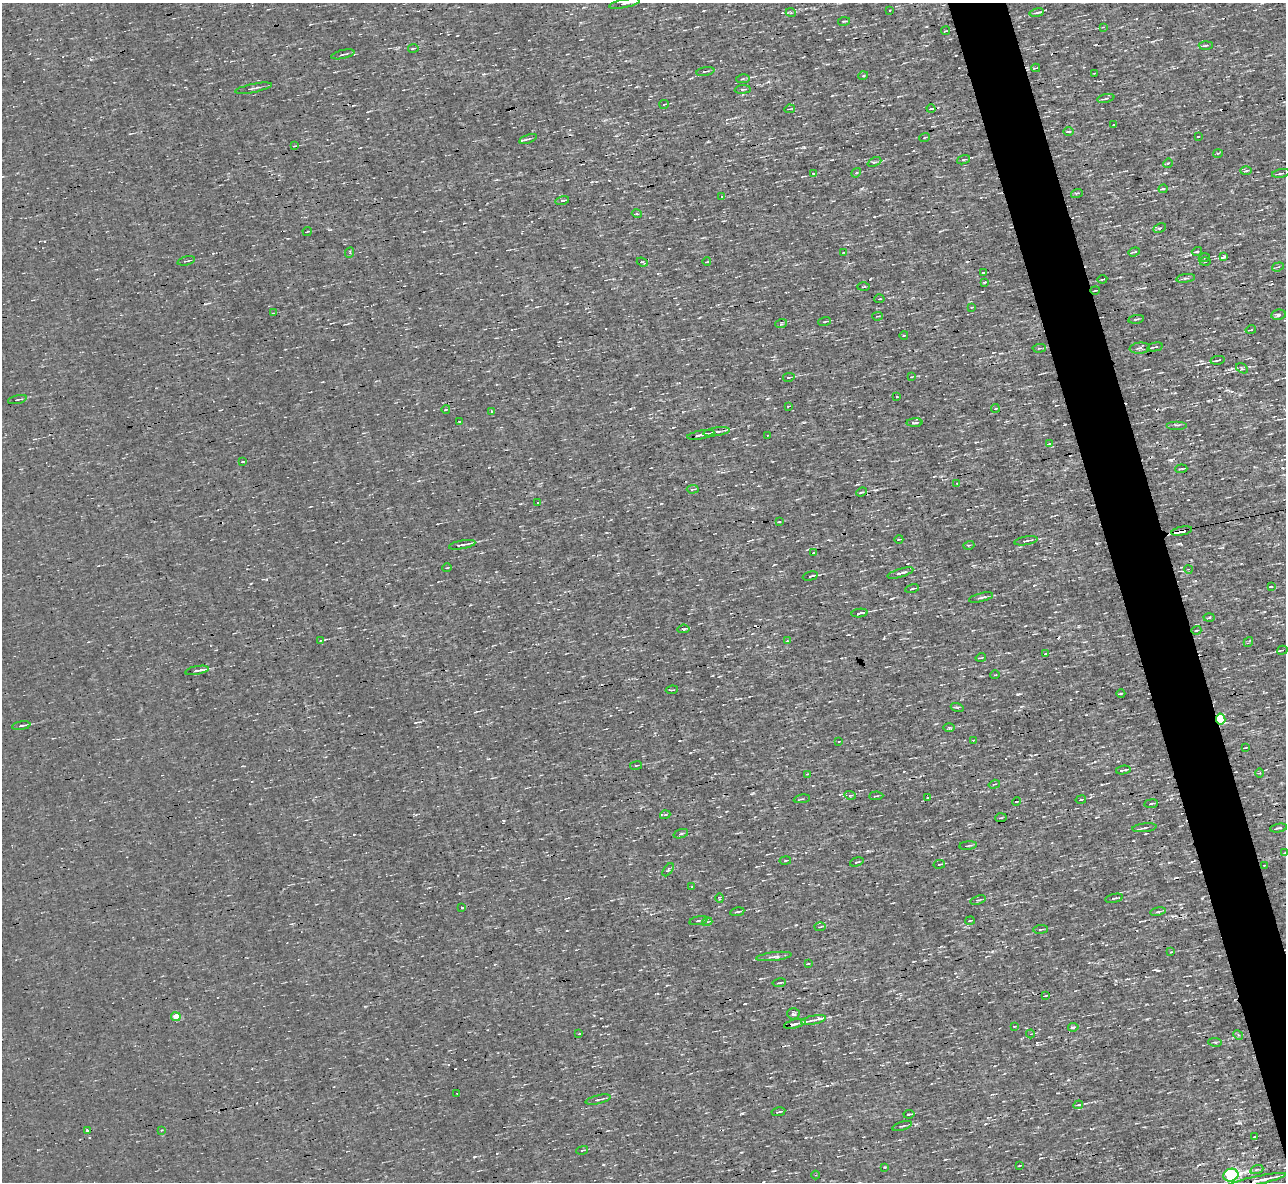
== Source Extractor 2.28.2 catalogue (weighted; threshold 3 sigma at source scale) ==
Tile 6 of 4 x 4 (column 2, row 2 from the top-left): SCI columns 1285-2568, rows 2506-3685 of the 5135 x 5132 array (HDU 1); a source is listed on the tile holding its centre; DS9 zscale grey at full resolution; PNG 1288 x 1184 px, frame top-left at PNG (2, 3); each listed source drawn as its Kron ellipse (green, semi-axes under 4 px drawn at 4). Shown black and unused: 4% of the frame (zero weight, under 3 of 4 exposures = <1% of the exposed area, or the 3 px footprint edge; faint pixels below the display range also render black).
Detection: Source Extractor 2.28.2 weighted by HDU 2 'WHT'; one run over the whole footprint, this tile lists its part. Background 0.00167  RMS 0.043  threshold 0.195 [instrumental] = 3 sigma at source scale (4.5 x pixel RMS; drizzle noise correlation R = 1.50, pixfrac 1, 0.05/0.05 arcsec/px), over >= 5 px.
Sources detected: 215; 14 cosmic-ray / hot-pixel residue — neither listed nor drawn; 4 inside a brighter listed object's ellipse — not listed separately; the other 197 listed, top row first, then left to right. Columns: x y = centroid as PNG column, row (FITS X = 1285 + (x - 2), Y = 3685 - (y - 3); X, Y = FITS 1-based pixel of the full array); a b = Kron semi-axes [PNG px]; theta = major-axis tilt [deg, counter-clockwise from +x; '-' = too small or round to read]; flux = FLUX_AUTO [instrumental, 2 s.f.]
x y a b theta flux
625 3 16 3 12 15
890 10 3 2 - 2.8
791 13 5 3 - 4.5
1037 13 7 3 9 9.3
844 21 6 2 12 3.9
1103 27 4 3 - 3.8
946 31 4 2 - 5.2
1206 45 7 3 2 6.2
413 48 5 2 - 4.7
343 54 12 2 13 7.7
1036 68 4 2 - 4.7
705 71 9 2 11 6.5
1095 73 2 2 - 2.8
863 76 5 3 - 5.4
743 79 7 3 9 6.4
253 88 19 2 11 10
743 89 8 3 6 6
1106 98 9 3 13 7.1
664 104 5 2 - 4.3
790 109 5 2 - 3.6
931 109 4 3 - 5.1
1114 125 3 2 - 3.2
1068 131 5 3 - 5.8
1198 136 3 2 - 4.1
924 138 5 2 - 3.5
528 139 9 3 18 7.3
294 146 4 3 - 3.5
1218 153 5 3 - 4.3
964 160 7 4 18 6.5
874 162 7 4 24 6.9
1168 163 5 4 - 5.3
1246 171 6 4 2 6.9
813 173 3 3 - 9.7
856 173 5 4 - 6.2
1281 173 9 3 10 8.9
1163 189 4 4 - 8
1077 193 6 3 17 4.7
722 196 3 2 - 3.4
562 200 7 3 14 6.7
637 214 5 3 - 4.9
1160 228 6 4 25 7.2
307 231 5 2 - 3.1
1197 251 5 3 - 6.1
844 252 3 2 - 2.4
1134 252 6 2 19 5.8
350 253 5 4 - 13
1224 257 4 3 - 20
1204 258 5 3 - 4.2
186 261 9 2 15 5.8
1205 261 5 3 - 4.2
642 262 6 2 -22 4.3
707 262 4 2 - 3.4
1278 267 6 4 19 6.2
984 272 4 2 - 3.7
1186 278 9 3 9 8.2
1102 279 5 2 - 4.7
984 282 3 3 - 4
864 287 6 3 1 5.5
1095 290 5 2 - 4.4
879 299 5 2 - 3.3
972 307 3 2 - 3.3
273 313 3 2 - 3.1
1278 315 7 5 8 13
877 316 5 2 - 3.9
1136 319 8 2 10 4.5
824 322 6 3 19 5
781 324 6 4 19 5.4
1251 330 5 2 - 3.9
904 335 4 3 - 2.6
1155 347 8 3 13 8.6
1039 348 7 3 5 5.1
1140 348 10 5 5 15
1218 360 7 2 11 11
1242 368 6 4 -31 7
789 377 6 3 11 7
911 377 3 2 - 3.2
897 397 3 2 - 3
17 400 9 3 13 6.4
788 406 3 2 - 2.8
995 408 4 2 - 3.4
446 409 4 3 - 3.6
492 411 4 3 - 7.7
460 422 3 2 - 4.2
915 423 8 4 1 16
1177 425 10 2 0 6.5
716 432 13 3 8 13
701 435 14 3 11 33
768 435 3 2 - 3.9
1050 443 4 2 - 4
243 461 4 2 - 4.7
1181 469 6 2 4 3.9
957 483 3 2 - 3.2
693 489 6 3 5 6.2
861 492 5 3 - 7.3
538 502 3 2 - 4.9
779 521 4 2 - 3.6
1182 531 11 3 11 68
899 539 4 3 - 3.2
1026 541 12 3 10 10
462 545 13 3 10 19
969 545 5 3 - 4.4
814 553 4 2 - 3.4
447 568 5 3 - 3.1
1188 569 4 3 - 3.7
900 573 13 4 16 16
810 576 8 3 14 6
1271 586 3 3 - 26
912 589 7 2 12 6.5
981 598 12 4 13 14
860 613 8 3 7 21
1209 618 5 3 - 5.1
683 629 6 4 6 6.6
1196 630 5 3 - 4.6
321 640 4 2 - 3.4
787 641 4 3 - 3.6
1248 642 5 2 - 3.5
1282 650 5 3 - 6.7
1045 654 4 2 - 3.5
981 658 5 2 - 3.5
197 670 12 3 11 20
995 675 5 3 - 4
672 690 6 3 8 6.5
1121 693 4 3 - 3.3
957 707 6 4 -17 5.4
1221 719 5 4 - 410
21 726 9 3 9 11
949 728 6 4 -2 5.6
973 740 3 3 - 3.3
839 741 3 2 - 2.6
1245 748 3 2 - 2.9
636 765 6 3 10 5
1123 770 7 2 9 9.4
1260 773 5 3 - 4.2
807 774 4 2 - 4
994 784 6 4 17 5.9
850 795 6 3 -17 5
876 796 7 2 5 4.4
928 798 3 2 - 3
802 799 8 2 10 4.8
1081 800 5 2 - 4.7
1017 801 4 2 - 5.2
1151 804 7 3 7 6.1
665 815 5 3 - 4.5
1001 818 5 3 - 4.3
1144 828 12 2 7 10
1279 828 8 3 11 8.2
681 834 7 4 18 6.6
968 846 9 2 7 6.1
1285 853 4 4 - 6.5
785 860 6 3 10 4.2
857 862 7 3 17 6.3
939 864 6 3 10 3.5
1264 865 3 2 - 4
668 870 7 3 54 5.9
692 887 3 2 - 3.1
719 898 5 3 - 3.9
1114 898 9 3 13 8.6
978 900 8 3 17 6.8
462 907 3 2 - 4.8
737 912 7 2 9 11
1158 912 8 3 11 8.4
698 921 9 3 11 6.9
970 921 5 2 - 4.2
707 922 5 3 - 4.7
820 927 5 3 - 5.6
1041 929 7 3 6 6.6
1171 952 4 3 - 4.3
774 956 18 3 7 15
808 964 4 2 - 3.4
779 983 7 2 9 6.9
1045 996 3 2 - 3.6
793 1014 6 5 - 11
176 1017 4 4 - 70
813 1020 13 4 10 13
795 1024 11 3 13 20
1014 1026 3 2 - 3.2
1073 1027 5 3 - 38
579 1034 3 2 - 4.1
1030 1034 4 4 - 4.9
1238 1035 5 4 - 6.9
1215 1042 7 3 -9 5.6
457 1093 2 2 - 5.2
598 1100 13 3 13 10
1078 1105 5 3 - 7.3
778 1112 7 2 10 8.3
909 1114 5 3 - 5.9
902 1126 10 3 18 7.5
162 1130 4 3 - 3.3
87 1131 3 3 - 11
1255 1136 3 2 - 3.3
582 1150 6 2 13 4.2
1020 1165 3 2 - 3.3
885 1167 3 3 - 4.3
1257 1169 7 4 19 8.6
815 1175 4 3 - 3.8
1231 1175 7 6 - 930
1256 1181 30 3 12 46
Overlapping masked pixels (flux is a lower limit): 4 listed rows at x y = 1095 290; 1182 531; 1221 719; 1231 1175
Isophote crosses this tile's border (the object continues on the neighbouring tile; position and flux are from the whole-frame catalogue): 3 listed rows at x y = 625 3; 1285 853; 1231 1175
Unlisted compact peaks at least as high as the median listed source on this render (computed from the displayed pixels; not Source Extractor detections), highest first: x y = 1171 460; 1018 694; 804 147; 742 1113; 1157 970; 474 1157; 1147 1019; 1037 1043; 868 851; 796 925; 745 1004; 992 951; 603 1164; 91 59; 876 490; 945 1159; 1171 799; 827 1086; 1165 173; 1021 707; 734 439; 503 821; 741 1152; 497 1153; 1256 1148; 483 74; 767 399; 892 598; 690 753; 862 188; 1068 1080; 489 467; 985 1124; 832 96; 488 759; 1232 368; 1096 817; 354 834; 365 1006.